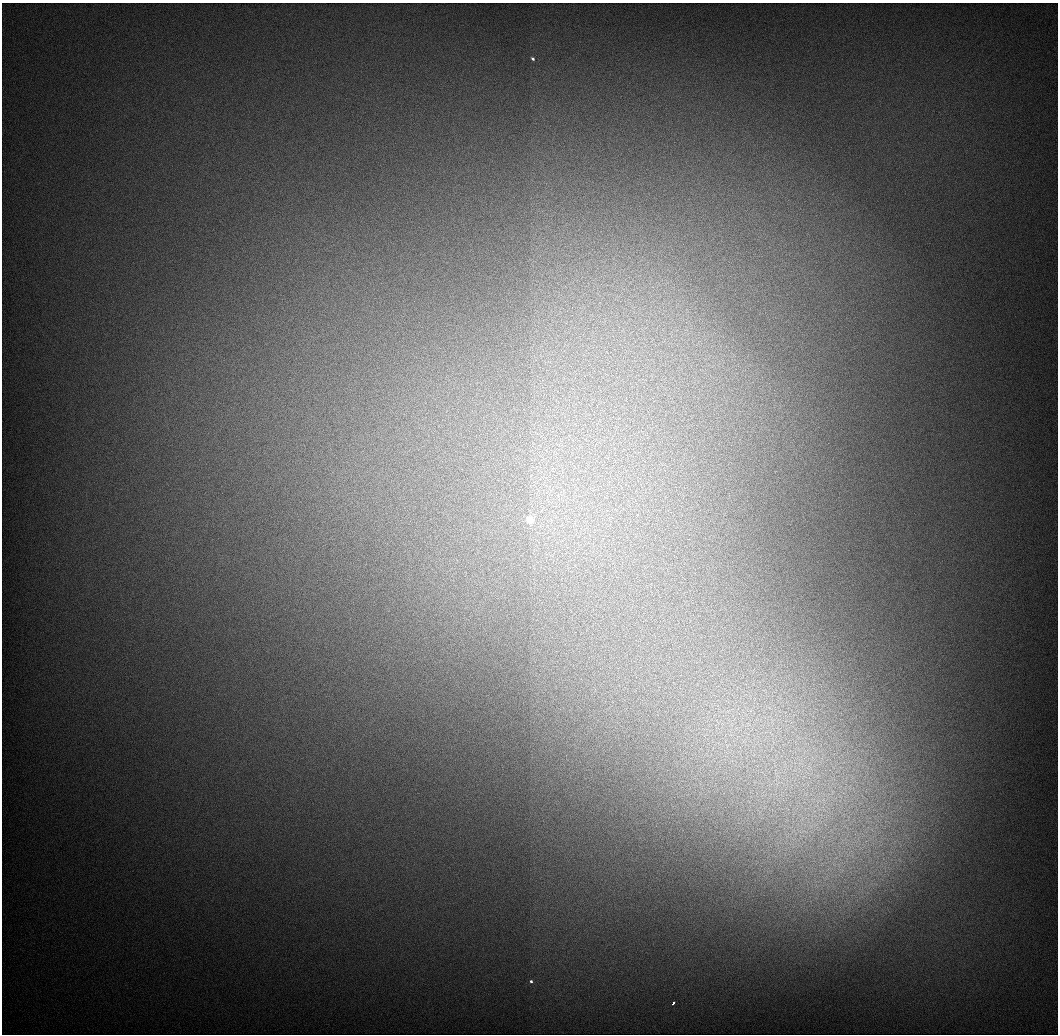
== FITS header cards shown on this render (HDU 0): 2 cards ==
NAXIS1  =                 1056 / Length of Axis 1 (Serial)
NAXIS2  =                 1032 / Length of Axis 2 (Parallel)

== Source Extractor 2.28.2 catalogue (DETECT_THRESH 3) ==
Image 1056 x 1032 px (HDU 0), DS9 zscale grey, 1 PNG px = 1 image px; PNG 1060 x 1036 px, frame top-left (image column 1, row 1032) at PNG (2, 3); no overlay
Background 544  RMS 5.7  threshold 17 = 3 sigma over >= 5 px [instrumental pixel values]
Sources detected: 8; all 8 listed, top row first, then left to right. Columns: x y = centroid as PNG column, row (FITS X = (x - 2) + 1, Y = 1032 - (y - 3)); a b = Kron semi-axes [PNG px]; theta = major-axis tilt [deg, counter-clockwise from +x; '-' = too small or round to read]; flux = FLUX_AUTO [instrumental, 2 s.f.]
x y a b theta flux
533 59 4 3 - 1000
530 520 4 3 - 32000
832 792 7 4 72 890
824 800 7 4 -70 1400
818 801 9 5 45 1700
804 831 15 3 -11 1600
531 981 3 3 - 1200
673 1003 4 3 - 2100